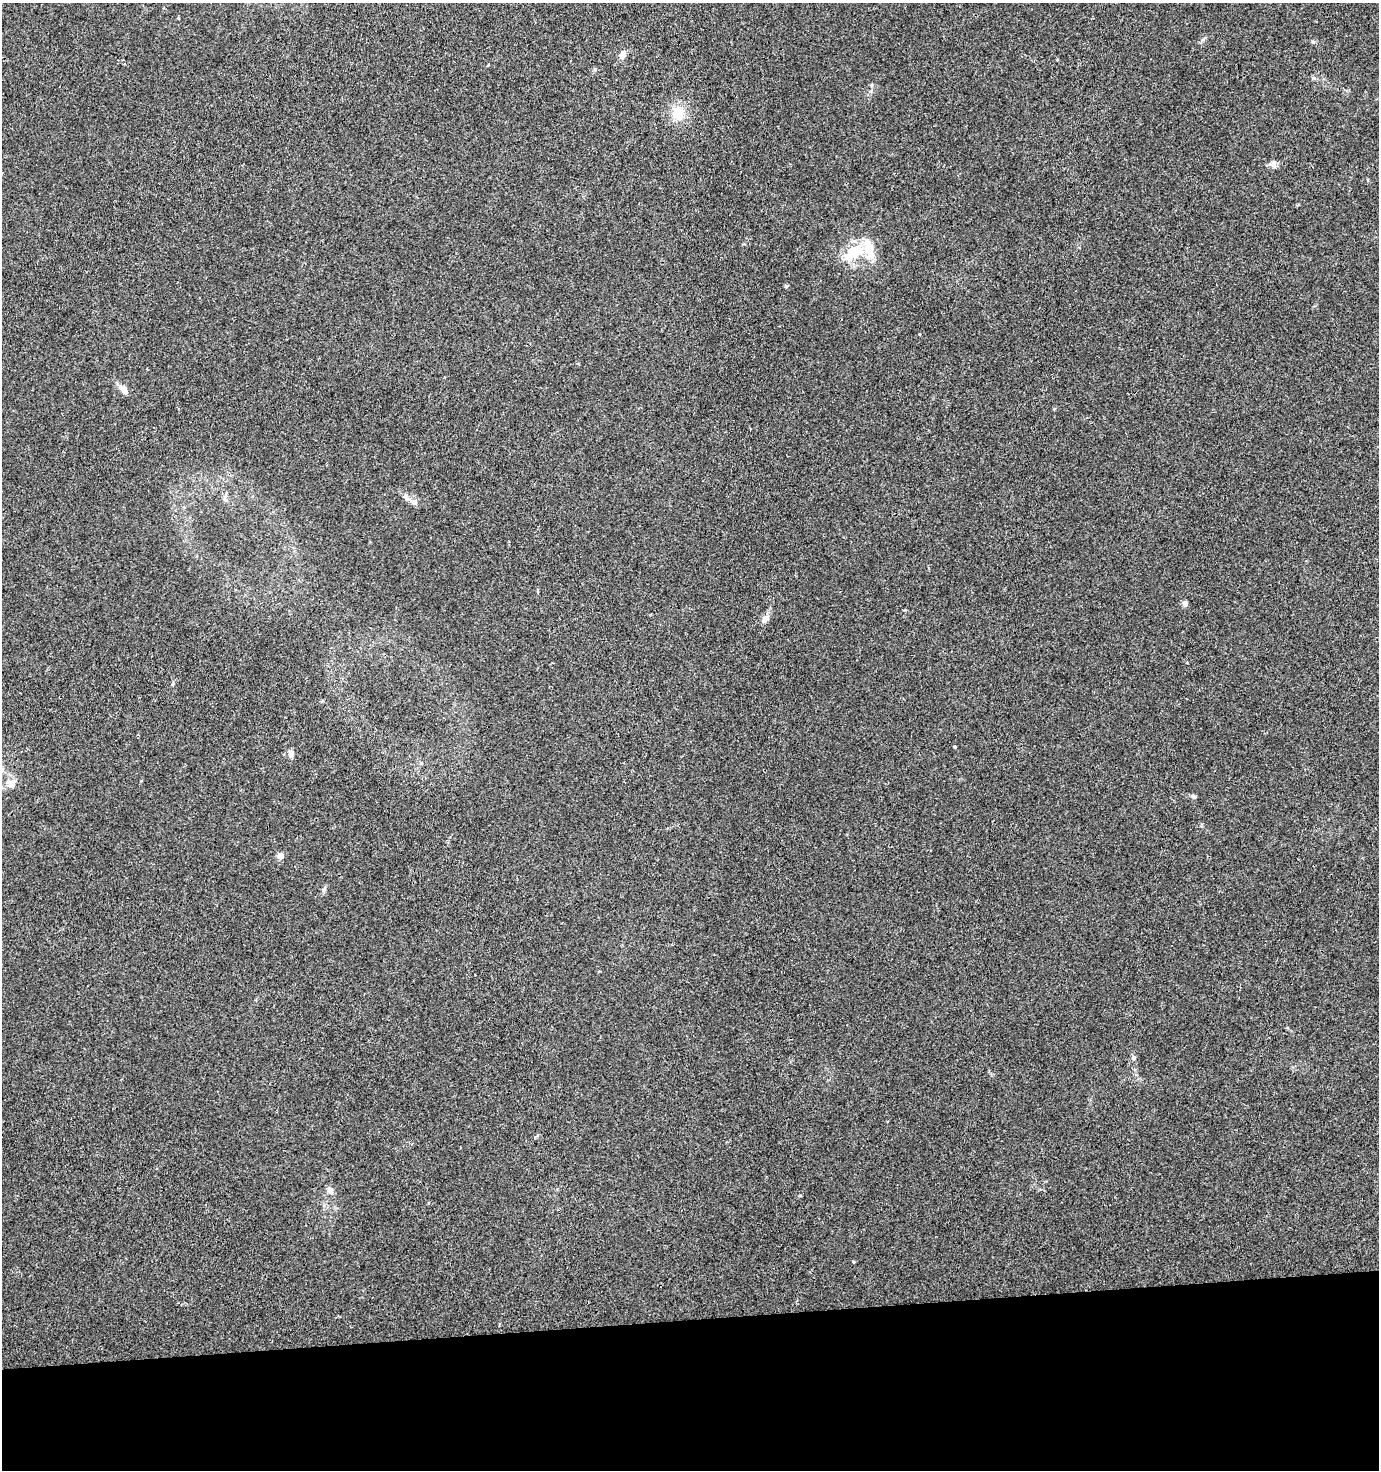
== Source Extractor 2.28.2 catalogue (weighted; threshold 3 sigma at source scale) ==
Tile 8 of 3 x 3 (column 2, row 3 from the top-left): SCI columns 1378-2754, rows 1-1468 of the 4144 x 4403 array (HDU 1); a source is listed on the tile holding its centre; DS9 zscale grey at full resolution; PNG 1381 x 1472 px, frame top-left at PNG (2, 3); no overlay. Shown black and unused: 10% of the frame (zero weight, under 3 of 4 exposures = <1% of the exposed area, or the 3 px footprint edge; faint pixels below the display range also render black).
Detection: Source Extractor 2.28.2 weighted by HDU 2 'WHT'; one run over the whole footprint, this tile lists its part. Background 0.015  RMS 0.0039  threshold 0.0176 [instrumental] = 3 sigma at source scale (4.5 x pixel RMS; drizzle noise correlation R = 1.50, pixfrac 1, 0.0396/0.0396 arcsec/px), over >= 5 px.
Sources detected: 21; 2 inside a brighter listed object's ellipse — not listed separately; the other 19 listed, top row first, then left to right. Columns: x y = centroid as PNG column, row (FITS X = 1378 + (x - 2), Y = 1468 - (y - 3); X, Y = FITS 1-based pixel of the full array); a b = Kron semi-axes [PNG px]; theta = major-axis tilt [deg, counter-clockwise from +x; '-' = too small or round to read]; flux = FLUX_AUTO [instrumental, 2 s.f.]
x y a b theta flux
1313 42 5 5 - 0.62
622 55 10 7 77 2
678 113 13 13 - 8.5
1274 165 11 7 -84 1.7
854 252 29 18 32 13
786 286 6 5 - 0.51
123 389 13 7 -48 3.6
414 502 10 8 -20 1.7
1185 603 6 5 - 1.6
765 619 12 7 56 2.1
173 684 6 4 72 0.58
955 747 3 3 - 1.2
291 754 10 6 -84 1.7
11 784 12 9 -27 2.6
1194 797 6 5 - 0.8
280 856 5 4 - 5.1
1133 1058 6 6 - 1.1
330 1191 13 6 -64 1.6
853 1261 4 3 - 0.71
Unlisted compact peaks at least as high as the median listed source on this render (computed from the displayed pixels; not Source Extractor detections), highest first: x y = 1313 78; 800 1195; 595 69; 323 890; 919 334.